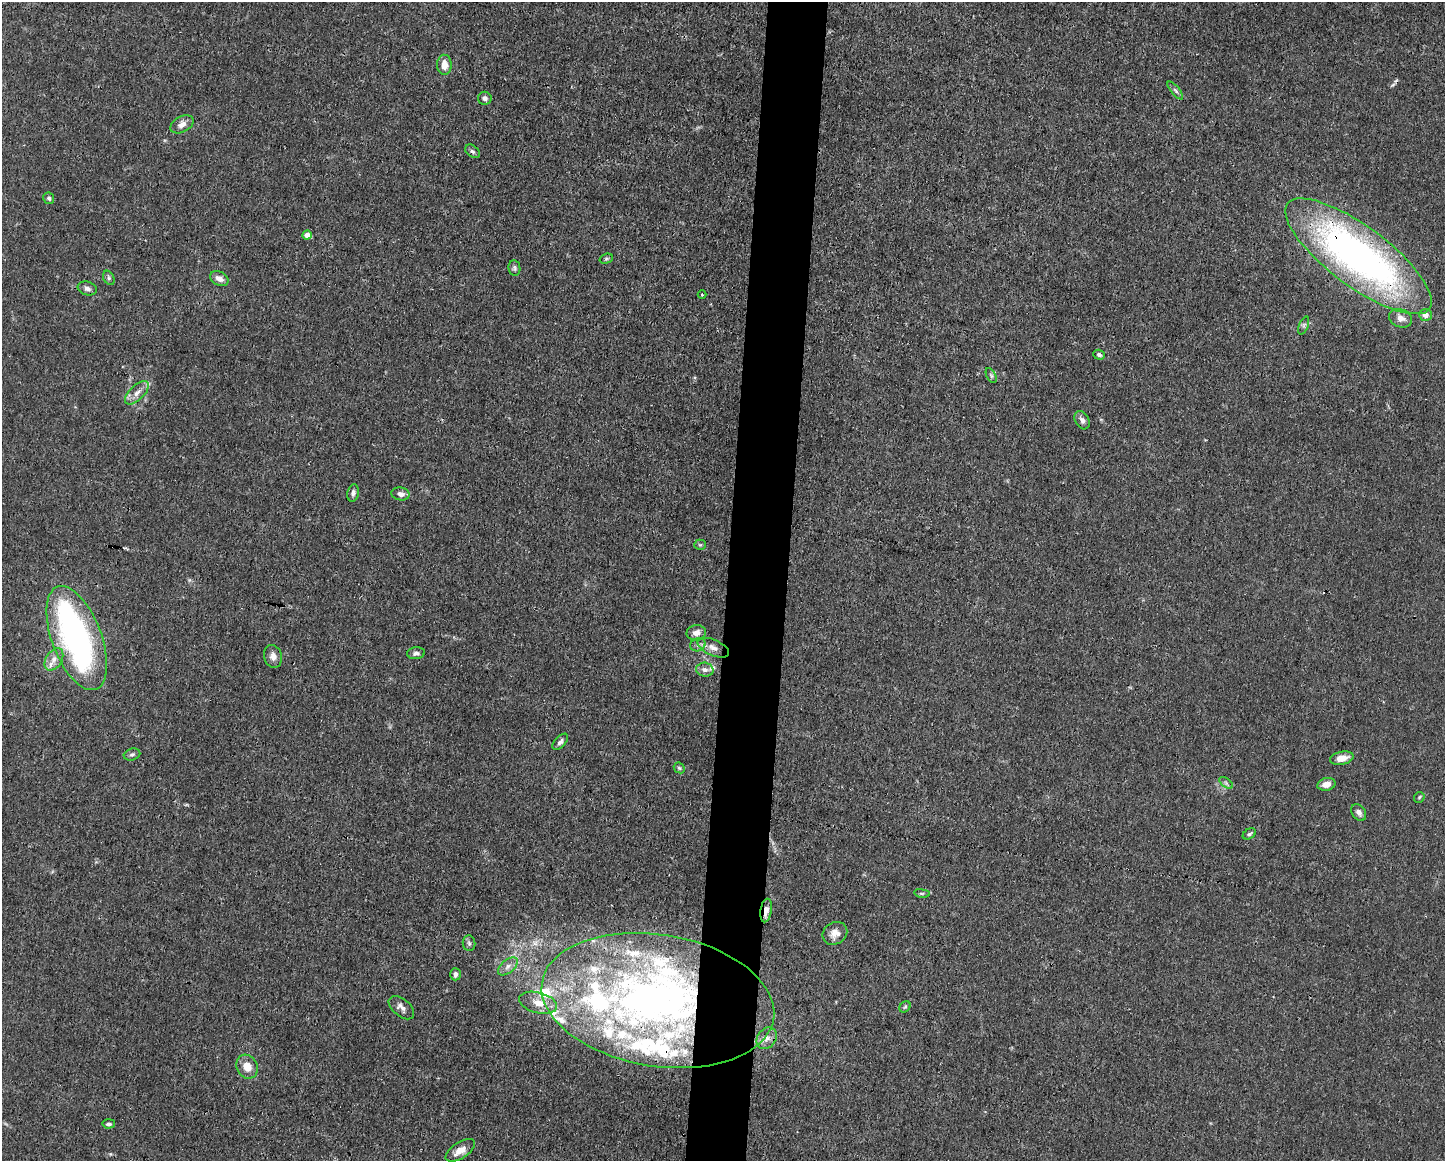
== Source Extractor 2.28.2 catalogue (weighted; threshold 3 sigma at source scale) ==
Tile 8 of 3 x 4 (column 2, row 3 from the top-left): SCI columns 1556-2998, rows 1161-2319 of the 4666 x 4638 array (HDU 1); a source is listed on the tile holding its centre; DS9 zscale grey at full resolution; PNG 1447 x 1163 px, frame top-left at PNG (2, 2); each listed source drawn as its Kron ellipse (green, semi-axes under 4 px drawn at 4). Shown black and unused: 4% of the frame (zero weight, under 3 of 4 exposures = <1% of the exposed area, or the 3 px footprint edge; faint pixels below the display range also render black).
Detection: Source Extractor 2.28.2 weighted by HDU 2 'WHT'; one run over the whole footprint, this tile lists its part. Background 0.0165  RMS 0.0025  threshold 0.0113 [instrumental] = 3 sigma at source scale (4.5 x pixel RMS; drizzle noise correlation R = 1.50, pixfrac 1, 0.05/0.05 arcsec/px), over >= 5 px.
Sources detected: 81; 3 inside a brighter object's white glare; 1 cosmic-ray / hot-pixel residue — neither listed nor drawn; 22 inside a brighter listed object's ellipse — not listed separately; the other 55 listed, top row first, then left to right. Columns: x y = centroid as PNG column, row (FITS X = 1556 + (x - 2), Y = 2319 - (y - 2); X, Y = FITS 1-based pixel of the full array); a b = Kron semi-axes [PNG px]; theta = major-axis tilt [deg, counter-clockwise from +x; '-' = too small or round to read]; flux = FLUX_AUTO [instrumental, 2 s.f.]
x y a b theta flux
444 65 10 7 -88 2.7
1175 90 11 4 -50 0.7
485 98 6 6 - 0.83
182 124 12 7 28 1.6
472 151 8 5 -38 0.6
49 198 6 5 - 0.61
307 235 4 4 - 2.1
1358 256 88 30 -37 120
606 259 7 5 17 0.4
514 268 8 6 -81 0.56
109 278 7 5 -62 0.53
219 279 10 6 -27 1.6
87 288 10 6 -16 0.96
702 295 4 3 - 0.22
1425 315 6 6 - 1.3
1401 318 12 9 -21 1.9
1304 325 9 4 69 0.6
1099 355 6 5 - 0.57
991 375 8 4 -63 0.43
137 393 15 7 44 1.8
1082 420 10 6 -60 1.1
353 493 9 5 79 0.85
400 494 9 6 -10 1.2
700 545 5 5 - 0.37
696 633 9 7 11 1.6
77 638 55 24 -69 76
698 645 8 6 20 0.81
713 648 17 8 -23 2.1
416 653 9 6 5 0.84
273 656 11 9 -76 1.5
54 659 12 8 58 1.7
705 670 9 7 -5 1.2
560 742 10 5 47 0.84
132 754 8 6 15 0.62
1342 758 12 6 12 2.6
679 768 6 5 - 0.41
1226 783 8 4 -37 0.51
1326 784 9 6 13 1.9
1419 797 6 4 47 0.36
1359 812 9 6 -54 1
1249 834 7 5 32 0.49
922 893 8 4 -8 0.36
766 910 12 5 81 1.9
835 933 13 11 33 2.1
469 943 8 6 -85 0.61
508 966 12 6 40 1.3
455 974 6 5 - 0.94
658 1000 117 66 -9 160
538 1003 19 10 -15 3.5
905 1007 6 5 - 0.4
401 1008 15 8 -40 1.5
767 1038 11 9 53 1.8
247 1067 12 10 -61 3.1
109 1124 6 4 4 0.57
460 1150 16 8 33 2.5
Overlapping masked pixels (flux is a lower limit): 3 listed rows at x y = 1358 256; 766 910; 658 1000